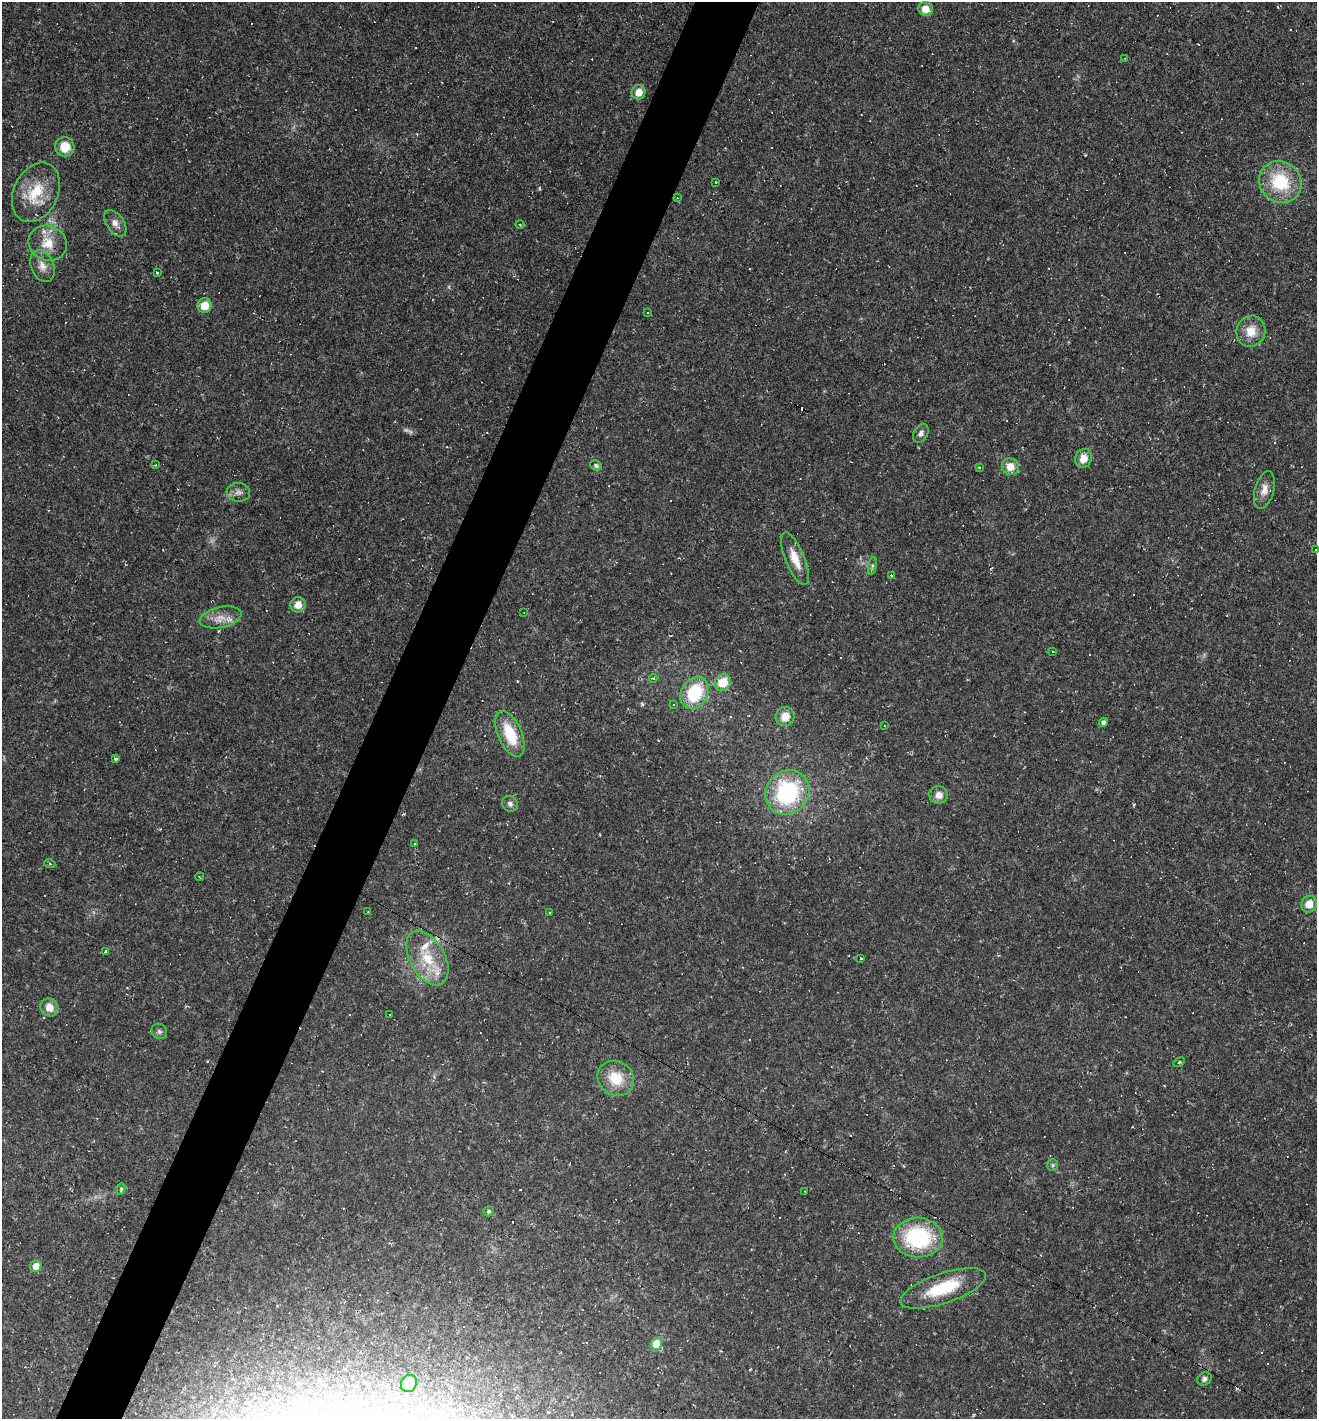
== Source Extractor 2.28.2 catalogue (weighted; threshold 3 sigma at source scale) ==
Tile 7 of 4 x 4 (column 3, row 2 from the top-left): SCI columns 2772-4086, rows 2833-4249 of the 5676 x 5665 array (HDU 1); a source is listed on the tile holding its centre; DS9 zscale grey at full resolution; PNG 1319 x 1421 px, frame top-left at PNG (2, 2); each listed source drawn as its Kron ellipse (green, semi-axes under 4 px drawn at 4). Shown black and unused: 5% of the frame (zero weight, under 2 of 3 exposures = <1% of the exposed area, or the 3 px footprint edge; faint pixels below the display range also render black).
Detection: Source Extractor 2.28.2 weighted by HDU 2 'WHT'; one run over the whole footprint, this tile lists its part. Background 0.0384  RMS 0.0067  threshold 0.03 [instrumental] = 3 sigma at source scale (4.5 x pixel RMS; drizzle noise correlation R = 1.50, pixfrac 1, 0.05/0.05 arcsec/px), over >= 5 px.
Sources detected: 132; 2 too faint to see at this stretch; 58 cosmic-ray / hot-pixel residue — neither listed nor drawn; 4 inside a brighter listed object's ellipse — not listed separately; the other 68 listed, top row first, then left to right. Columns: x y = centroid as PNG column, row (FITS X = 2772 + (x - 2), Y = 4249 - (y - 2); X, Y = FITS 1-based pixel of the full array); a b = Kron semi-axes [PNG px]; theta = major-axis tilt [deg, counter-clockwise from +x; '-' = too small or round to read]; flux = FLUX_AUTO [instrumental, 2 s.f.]
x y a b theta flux
925 9 7 7 - 6.8
1124 58 3 2 - 0.42
638 92 7 7 - 7.1
65 147 10 9 - 12
716 182 4 2 - 0.48
1280 182 22 20 -39 35
36 192 31 22 65 25
677 198 4 3 - 0.62
115 223 15 8 -55 4.7
520 224 4 3 - 0.55
48 243 19 17 -22 14
42 266 16 11 -67 6.5
157 272 3 3 - 2
204 305 7 7 - 10
647 312 3 3 - 1.3
1251 331 16 14 71 11
921 433 10 7 59 2.8
1083 459 9 8 - 7.5
156 465 4 3 - 0.52
596 465 6 5 - 1.7
979 467 3 3 - 0.9
1010 467 8 8 - 8.1
1264 490 19 9 74 6.1
238 492 12 9 -4 3.7
1316 550 2 2 - 0.39
795 559 28 9 -67 11
872 566 9 4 77 1.3
891 575 3 3 - 0.61
298 605 7 7 - 7
524 613 3 2 - 0.4
221 617 21 10 12 8.5
1052 651 3 3 - 1.3
653 678 4 3 - 0.87
723 682 8 8 - 16
695 693 17 13 61 36
674 705 3 3 - 1.6
785 717 10 9 - 8.2
1104 722 4 4 - 2.1
884 726 2 2 - 0.46
510 734 24 11 -66 24
116 759 3 3 - 1.4
787 792 23 21 49 72
939 795 9 9 - 5.2
510 804 8 7 - 2.4
415 844 3 3 - 0.85
50 864 5 3 - 0.7
200 877 4 2 - 0.54
1309 904 8 7 - 7.4
368 911 2 2 - 0.4
549 912 3 3 - 1
106 951 3 3 - 2.4
427 958 30 17 -61 24
861 958 3 3 - 4.7
49 1007 9 8 - 6.5
390 1015 3 2 - 0.52
159 1031 8 7 - 1.9
1179 1062 6 3 35 0.69
616 1078 19 16 -32 18
1053 1165 6 5 - 1.1
121 1189 5 3 - 1.6
804 1191 3 2 - 0.44
489 1211 5 5 - 1.3
918 1238 25 20 -3 60
36 1266 6 5 - 6.7
943 1288 45 15 19 32
656 1344 6 5 - 16
1204 1379 7 6 - 2.2
409 1383 9 7 65 9.4
Isophote crosses this tile's border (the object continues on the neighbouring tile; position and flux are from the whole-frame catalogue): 1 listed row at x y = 1316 550
Unlisted compact peaks at least as high as the median listed source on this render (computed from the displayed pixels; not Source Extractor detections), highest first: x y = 642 704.